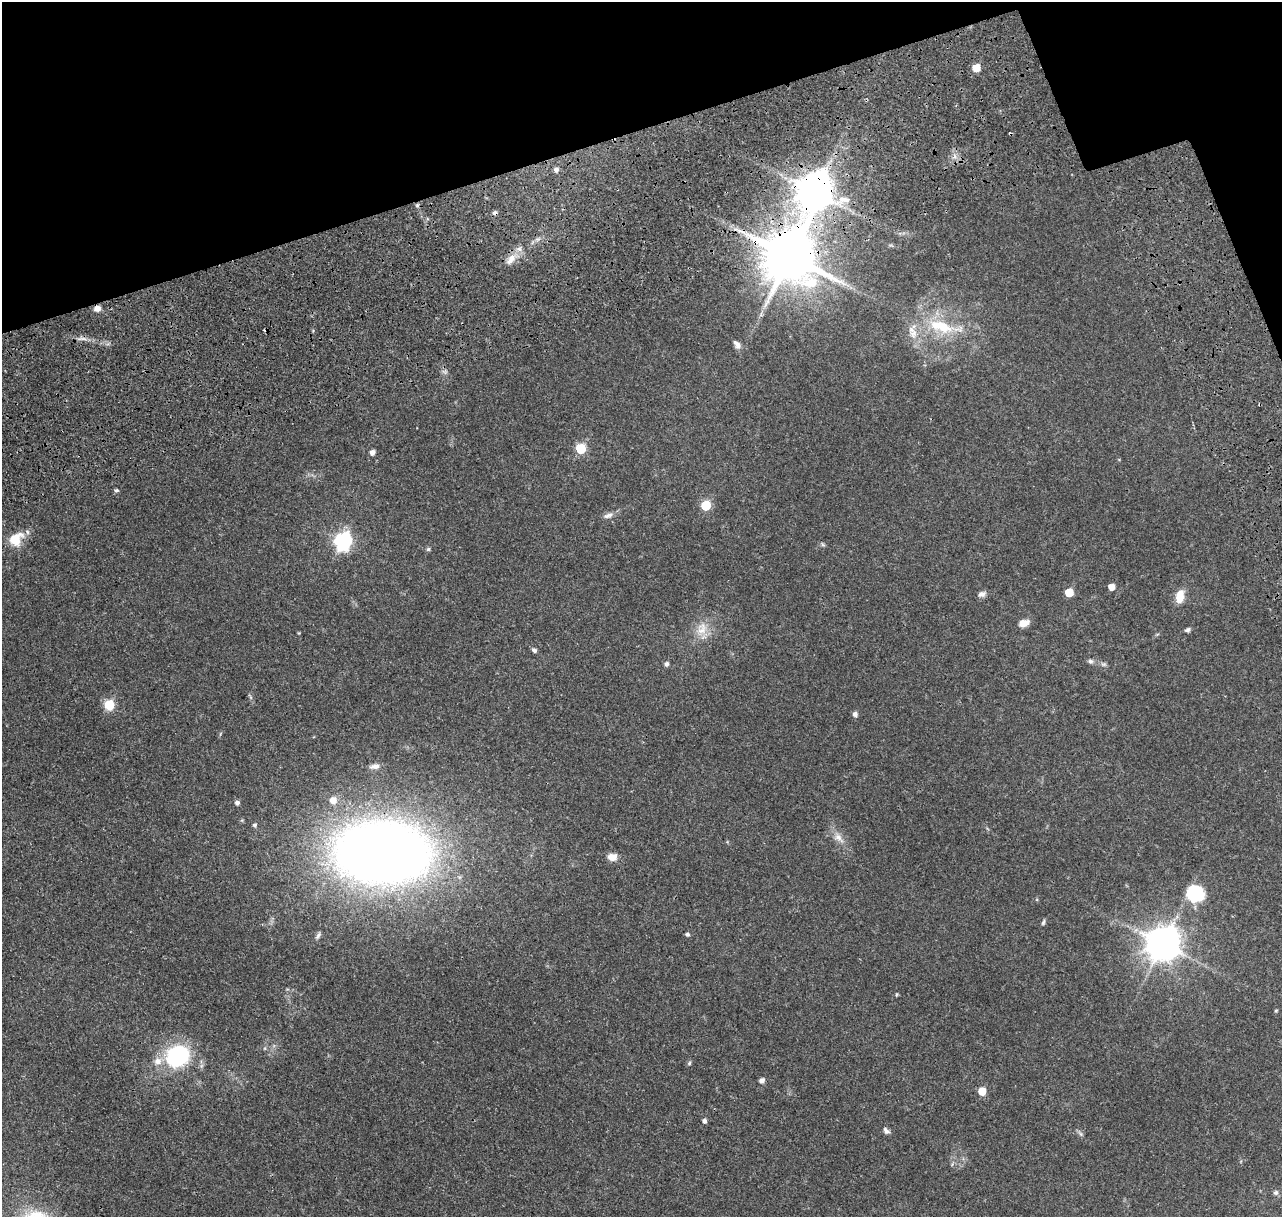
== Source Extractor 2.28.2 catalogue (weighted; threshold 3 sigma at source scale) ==
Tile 3 of 4 x 4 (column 3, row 1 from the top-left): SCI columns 2993-4272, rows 4124-5338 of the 5993 x 5867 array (HDU 1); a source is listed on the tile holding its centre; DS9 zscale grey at full resolution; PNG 1284 x 1219 px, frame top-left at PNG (2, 2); no overlay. Shown black and unused: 14% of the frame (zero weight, under 3 of 4 exposures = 25% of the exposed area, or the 3 px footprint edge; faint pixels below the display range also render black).
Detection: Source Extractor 2.28.2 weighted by HDU 2 'WHT'; one run over the whole footprint, this tile lists its part. Background 0.142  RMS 0.0044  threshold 0.0196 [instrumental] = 3 sigma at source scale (4.5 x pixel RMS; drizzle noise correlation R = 1.50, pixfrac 1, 0.0396/0.0396 arcsec/px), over >= 5 px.
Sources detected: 65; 2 inside a brighter object's white glare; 2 cosmic-ray / hot-pixel residue — not listed; the other 61 listed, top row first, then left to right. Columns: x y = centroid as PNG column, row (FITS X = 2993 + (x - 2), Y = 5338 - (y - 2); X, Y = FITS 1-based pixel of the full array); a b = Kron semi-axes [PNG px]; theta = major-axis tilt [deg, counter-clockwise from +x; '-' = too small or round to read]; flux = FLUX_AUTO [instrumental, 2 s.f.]
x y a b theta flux
976 68 5 5 - 10
955 156 7 5 -90 1.4
556 170 5 5 - 1.6
814 192 12 11 - 1200
417 205 6 5 - 0.7
790 256 17 15 17 2500
511 259 19 10 52 5.2
97 308 8 7 - 2.3
941 326 42 17 -17 22
913 333 16 11 75 5.2
82 339 18 4 1 2
737 344 12 7 -53 2.1
581 449 6 6 - 25
372 452 5 4 - 2.3
116 490 6 5 - 0.75
706 505 6 6 - 21
608 515 15 7 18 2.1
27 532 6 5 - 0.94
15 539 14 11 46 11
342 541 7 7 - 130
823 544 7 4 -45 0.66
428 549 6 5 - 0.65
1111 587 5 5 - 4.7
1069 592 5 5 - 11
982 594 10 7 17 1.7
1180 598 13 10 53 5
1024 623 10 6 14 4.9
702 629 22 14 72 7.5
1187 630 7 5 26 0.94
299 633 4 3 - 0.34
534 650 7 5 -41 1.1
1090 661 7 6 - 1.1
667 664 5 5 - 1.2
1104 664 9 5 5 0.96
250 697 11 2 -55 0.63
109 705 6 5 - 28
855 714 6 5 - 1.6
220 734 6 4 71 0.47
375 766 11 6 10 2
333 800 7 6 - 4.1
237 803 5 5 - 1.4
255 825 5 5 - 0.99
839 838 19 9 -48 4.1
382 852 57 36 -2 760
612 857 11 8 -3 3.8
1197 892 24 17 82 15
1043 922 8 4 71 0.74
687 934 5 5 - 0.95
318 935 12 4 59 1
1163 944 11 10 - 910
896 994 6 3 81 0.41
1276 1011 5 4 - 0.48
178 1056 19 16 29 55
158 1061 11 11 - 4.1
689 1063 6 5 - 0.66
762 1080 5 4 - 2.3
982 1091 5 5 - 9.2
704 1121 5 4 - 1.2
886 1131 10 6 -53 1.4
1081 1134 7 5 -46 0.84
1276 1193 7 6 - 1.1
Overlapping masked pixels (flux is a lower limit): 4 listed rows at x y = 814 192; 790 256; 511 259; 97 308